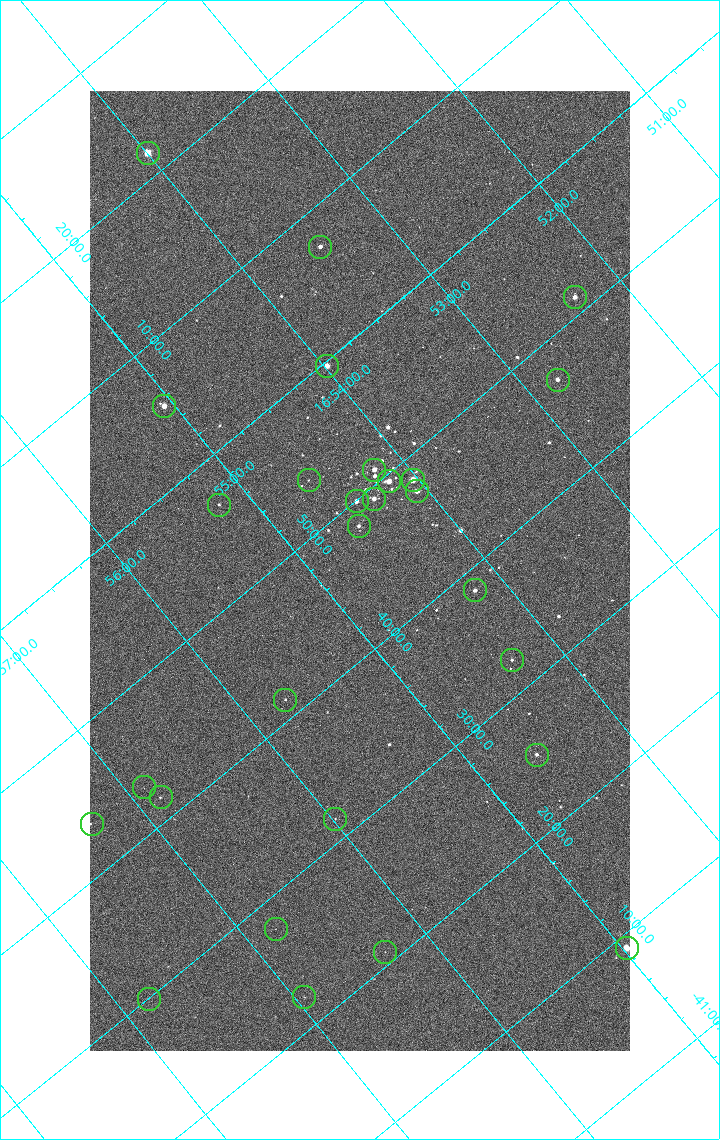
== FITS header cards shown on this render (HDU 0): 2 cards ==
NAXIS1  =                 1080 / length of data axis 1
NAXIS2  =                 1920 / length of data axis 2

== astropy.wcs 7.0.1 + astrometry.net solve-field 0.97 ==
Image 1080 x 1920 px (HDU 0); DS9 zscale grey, zoomed out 1/2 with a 90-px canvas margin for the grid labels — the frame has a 2x2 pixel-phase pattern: neighbouring pixels differ more than pixels two apart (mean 1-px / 2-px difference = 1.289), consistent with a one-shot-colour (mosaic) sensor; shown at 1/2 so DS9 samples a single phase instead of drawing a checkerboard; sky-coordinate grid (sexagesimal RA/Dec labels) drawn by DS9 from the SOLVED WCS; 28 Tycho-2 reference stars matched to detected sources circled (green)
Header WCS: none
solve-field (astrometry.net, Tycho-2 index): SOLVED blind (the file carries no WCS)
Solved WCS: RA---TAN-SIP/DEC--TAN-SIP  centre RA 16:54:44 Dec -41:46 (253.68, -41.76 deg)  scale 2.38 arcsec/px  FOV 42.8' x 76.0'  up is -140 deg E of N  parity flipped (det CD > 0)
(file carries no celestial WCS; the grid is the blind solution)
Tycho-2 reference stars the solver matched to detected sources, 28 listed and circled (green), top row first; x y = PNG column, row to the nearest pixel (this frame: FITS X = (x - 90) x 2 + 1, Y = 1920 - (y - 91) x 2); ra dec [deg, ICRS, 3 dp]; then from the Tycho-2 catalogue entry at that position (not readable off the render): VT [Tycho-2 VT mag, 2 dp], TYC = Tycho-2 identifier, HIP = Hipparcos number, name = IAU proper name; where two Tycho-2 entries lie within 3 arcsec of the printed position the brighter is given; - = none
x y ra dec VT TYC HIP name
148 154 253.499 -42.362 4.82 7876-2743-1 82671 -
320 247 253.369 -42.121 7.31 7876-1152-1 - -
575 298 253.080 -41.855 6.51 7876-2659-1 82543 -
327 366 253.495 -41.994 6.38 7876-309-1 82669 -
558 380 253.197 -41.786 7.01 7876-2053-1 - -
164 406 253.764 -42.091 6.35 7876-2597-1 82783 -
374 470 253.549 -41.849 6.39 7876-2229-1 - -
308 480 253.650 -41.894 9.98 7876-253-1 - -
412 480 253.508 -41.806 5.47 7876-2191-1 82676 -
388 482 253.542 -41.825 6.07 7876-2204-1 82691 -
416 492 253.515 -41.792 6.56 7876-2254-1 - -
374 499 253.582 -41.820 6.62 7876-2640-1 82706 -
356 502 253.608 -41.832 7.44 7876-2319-1 - -
219 505 253.801 -41.944 9.16 7876-1486-1 - -
358 526 253.633 -41.805 7.76 7876-1997-1 - -
474 590 253.548 -41.642 7.21 7876-2339-1 - -
512 660 253.576 -41.540 8.52 7876-1880-1 - -
285 700 253.929 -41.690 9.45 7876-1772-1 - -
536 755 253.649 -41.423 8.08 7876-2472-1 - -
144 788 254.222 -41.719 10.94 7876-2588-1 - -
160 798 254.210 -41.695 10.00 7876-2426-1 - -
335 819 253.994 -41.527 10.16 7876-2126-1 - -
92 824 254.334 -41.726 10.46 7876-2739-1 - -
276 930 254.199 -41.464 10.79 7876-2221-1 - -
626 948 253.744 -41.151 5.82 7872-1609-1 82775 -
384 952 254.075 -41.350 10.73 7876-1756-1 - -
304 998 254.236 -41.370 10.62 7876-1948-1 - -
148 999 254.451 -41.499 10.62 7876-2486-1 - -